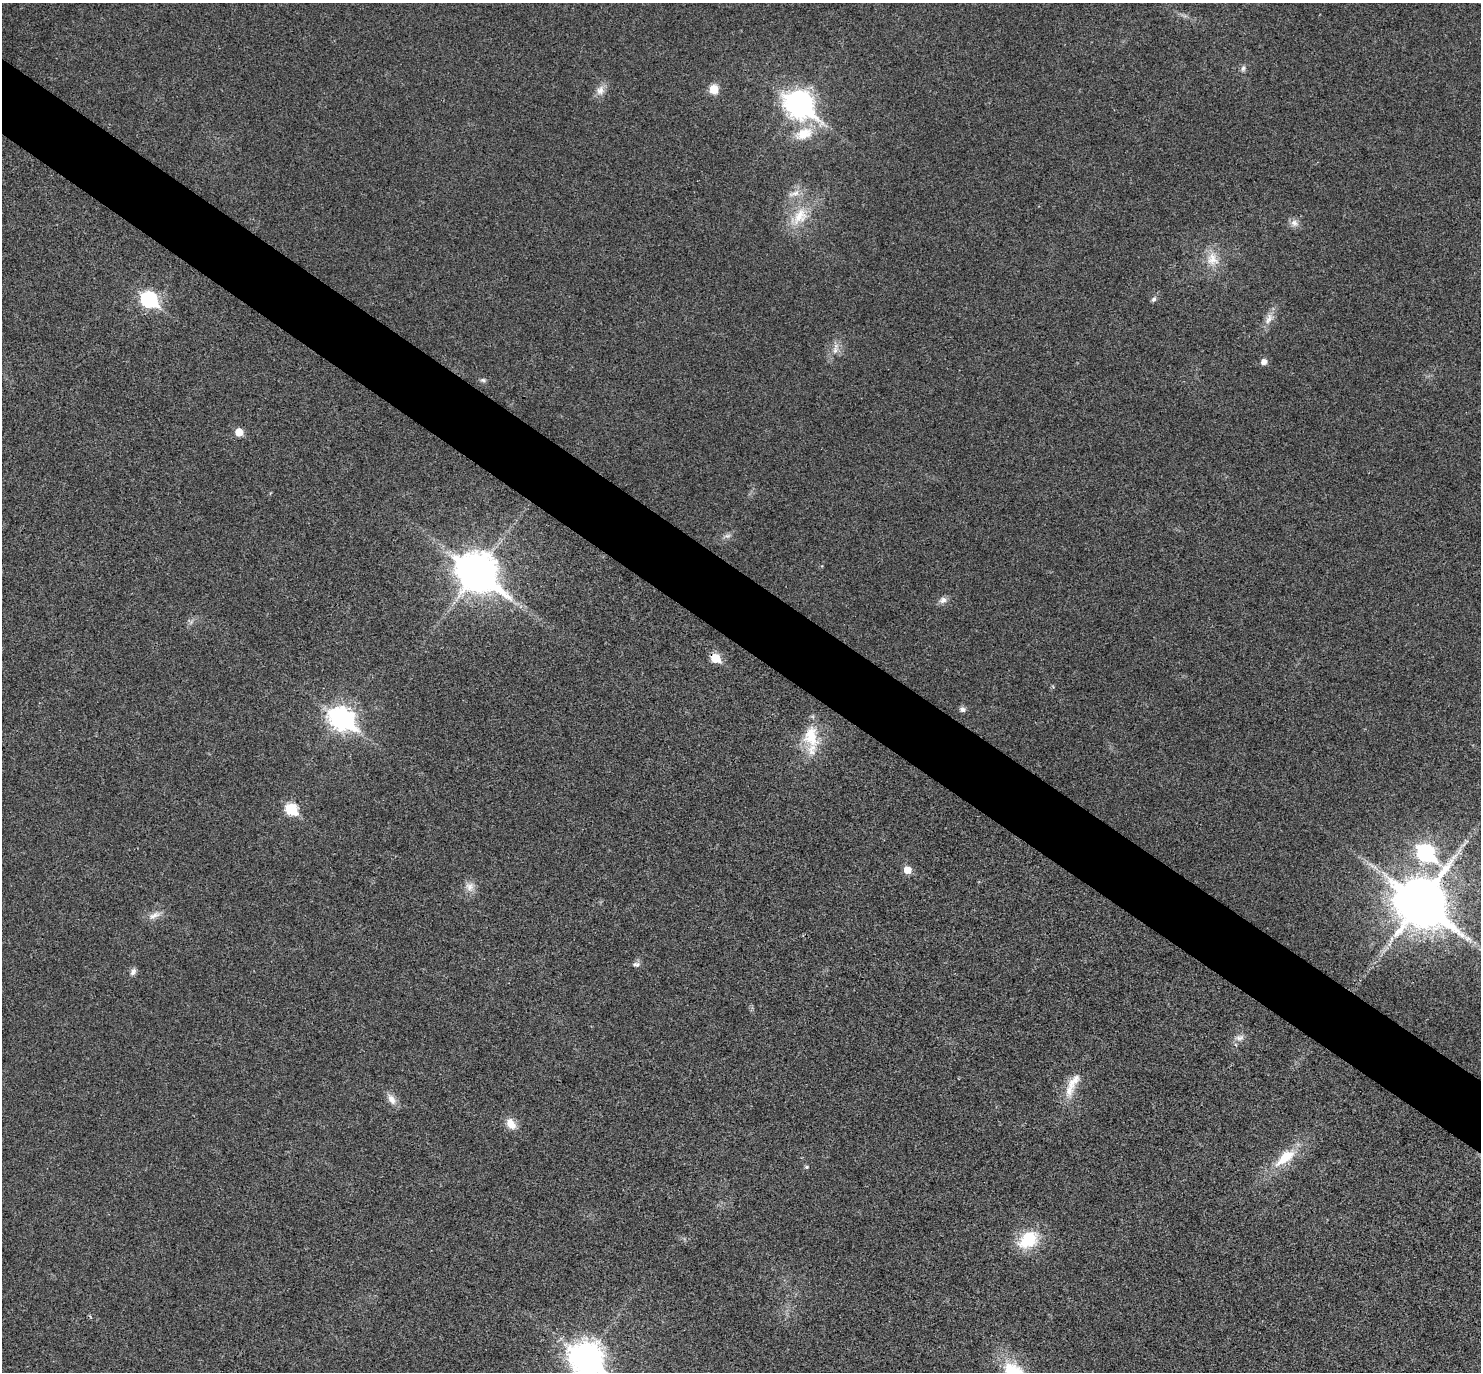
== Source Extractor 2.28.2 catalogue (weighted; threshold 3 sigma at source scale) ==
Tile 11 of 4 x 4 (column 3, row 3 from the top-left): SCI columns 2964-4442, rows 1665-3034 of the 5923 x 5927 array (HDU 1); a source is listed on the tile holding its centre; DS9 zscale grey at full resolution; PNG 1483 x 1374 px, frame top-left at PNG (2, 3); no overlay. Shown black and unused: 5% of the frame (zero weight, under 3 of 4 exposures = <1% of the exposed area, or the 3 px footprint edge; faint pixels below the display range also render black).
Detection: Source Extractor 2.28.2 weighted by HDU 2 'WHT'; one run over the whole footprint, this tile lists its part. Background 0.0226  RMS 0.0056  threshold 0.0254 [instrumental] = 3 sigma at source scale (4.5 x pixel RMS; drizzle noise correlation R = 1.50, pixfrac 1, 0.05/0.05 arcsec/px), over >= 5 px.
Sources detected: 42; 1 inside a brighter listed object's ellipse — not listed separately; the other 41 listed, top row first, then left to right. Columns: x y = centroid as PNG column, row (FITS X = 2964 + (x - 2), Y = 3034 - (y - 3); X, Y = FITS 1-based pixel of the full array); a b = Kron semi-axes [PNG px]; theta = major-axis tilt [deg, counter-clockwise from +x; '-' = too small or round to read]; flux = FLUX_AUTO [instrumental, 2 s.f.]
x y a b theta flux
1243 68 9 6 69 1.8
714 89 9 8 - 9.5
600 90 14 11 73 4.8
799 104 12 9 -37 590
804 134 28 15 22 15
794 193 19 8 18 4.8
799 217 34 19 46 20
1294 223 11 9 -32 3.4
1212 259 22 17 -84 11
149 299 8 7 - 120
1154 299 8 6 52 1.5
1269 319 17 8 68 4.9
835 350 9 6 74 2.9
1264 362 6 5 - 4.1
483 380 8 5 -10 1.2
239 432 5 5 - 12
727 536 10 6 3 2
477 572 14 11 -36 1700
943 600 11 8 27 2.8
191 622 8 5 45 1.6
715 658 6 5 - 21
962 709 9 7 -11 1.8
342 718 11 8 -33 410
811 736 32 21 -81 21
291 809 7 6 - 47
1426 853 12 7 -26 150
907 870 6 6 - 8.2
470 887 14 12 -72 4.8
1421 902 17 13 -37 3500
154 915 21 8 28 4.6
636 964 11 7 -7 1.9
133 972 10 7 60 2.3
1239 1038 13 9 8 3.4
1069 1090 22 14 81 9.6
392 1099 16 9 -57 4.9
511 1124 15 10 -52 6.6
1285 1157 31 13 39 19
806 1167 5 5 - 0.97
1028 1239 25 18 35 25
586 1358 13 10 -36 950
1015 1372 41 19 -37 27
Overlapping masked pixels (flux is a lower limit): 2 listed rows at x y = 715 658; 1421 902
Isophote crosses this tile's border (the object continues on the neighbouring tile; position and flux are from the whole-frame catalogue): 2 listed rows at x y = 586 1358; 1015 1372